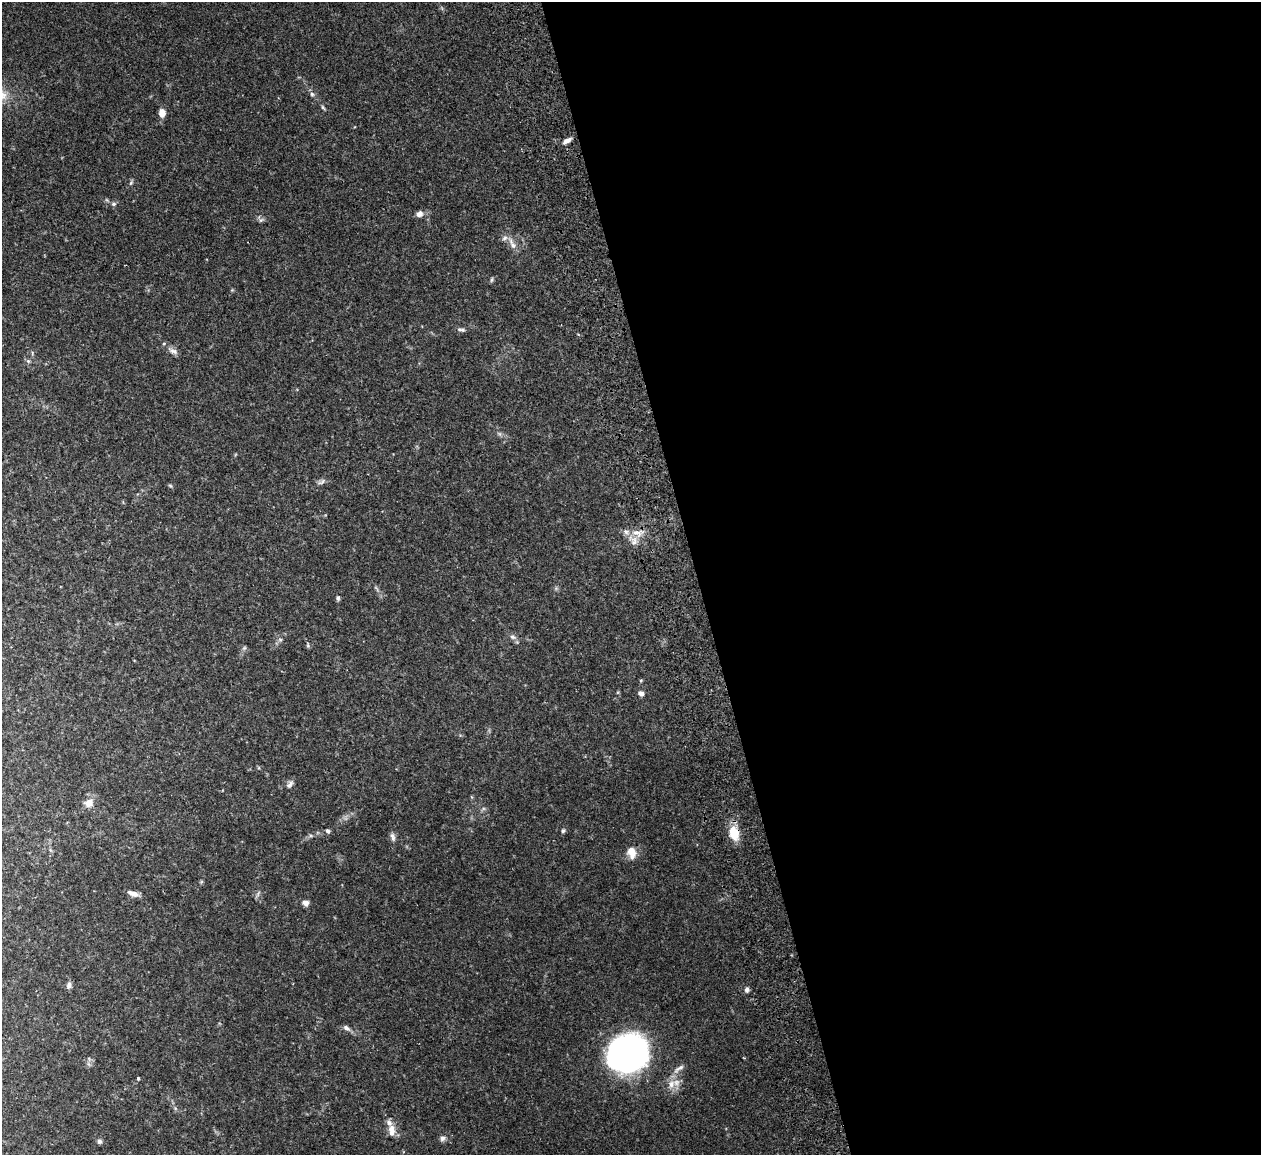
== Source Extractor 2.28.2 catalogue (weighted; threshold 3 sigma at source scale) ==
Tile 8 of 4 x 4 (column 4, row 2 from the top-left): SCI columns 3835-5093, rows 2466-3618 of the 5149 x 5047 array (HDU 1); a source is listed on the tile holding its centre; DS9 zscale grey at full resolution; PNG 1263 x 1157 px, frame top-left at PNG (2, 2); no overlay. Shown black and unused: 45% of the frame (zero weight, under 2 of 3 exposures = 3% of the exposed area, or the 3 px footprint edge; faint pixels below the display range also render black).
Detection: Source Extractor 2.28.2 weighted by HDU 2 'WHT'; one run over the whole footprint, this tile lists its part. Background 0.0823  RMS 0.0059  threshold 0.0264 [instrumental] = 3 sigma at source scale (4.5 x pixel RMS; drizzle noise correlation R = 1.50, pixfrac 1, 0.05/0.05 arcsec/px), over >= 5 px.
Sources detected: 52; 3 too faint to see at this stretch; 1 inside a brighter object's white glare — not listed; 3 inside a brighter listed object's ellipse — not listed separately; the other 45 listed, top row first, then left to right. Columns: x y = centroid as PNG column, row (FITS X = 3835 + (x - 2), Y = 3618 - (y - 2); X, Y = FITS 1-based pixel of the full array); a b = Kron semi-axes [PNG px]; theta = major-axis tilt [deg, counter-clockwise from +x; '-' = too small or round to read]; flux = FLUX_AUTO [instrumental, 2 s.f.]
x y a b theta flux
312 94 6 6 - 1.2
323 107 7 4 -56 0.86
162 113 8 6 -85 5.1
567 141 11 5 30 2.7
131 183 8 5 63 1.1
113 204 6 6 - 1.3
419 214 8 7 - 3
261 220 7 6 - 1.3
512 243 21 7 -64 4.7
492 280 8 4 81 0.84
460 329 7 6 - 1.6
173 351 18 7 -26 3.1
32 353 6 3 -73 0.76
28 361 6 5 - 1.1
321 482 12 6 31 1.8
170 486 6 4 -3 0.7
637 533 16 7 -15 5
634 541 12 6 78 3.5
556 588 5 5 - 0.96
338 598 6 5 - 1.1
513 637 10 6 -23 2
280 639 6 4 -1 0.97
308 646 6 4 -79 0.86
244 648 6 4 45 0.92
641 680 5 4 - 0.59
641 693 8 6 -21 2.2
290 784 12 6 51 2.2
89 803 13 11 27 5.7
328 831 6 5 - 1.2
563 831 6 5 - 1.1
734 834 16 11 -77 12
393 837 12 6 -69 1.9
632 853 15 11 -79 6.5
133 893 13 5 -18 4
306 903 7 6 - 2.6
69 985 9 6 75 2.1
747 990 7 5 89 1.6
346 1028 10 6 -30 2.1
629 1055 39 29 17 220
679 1069 20 6 38 3.6
138 1079 3 3 - 1.5
671 1084 14 10 72 6
392 1131 18 9 89 5.6
443 1138 7 7 - 2.2
99 1141 7 6 - 1.4
Overlapping masked pixels (flux is a lower limit): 1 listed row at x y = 734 834